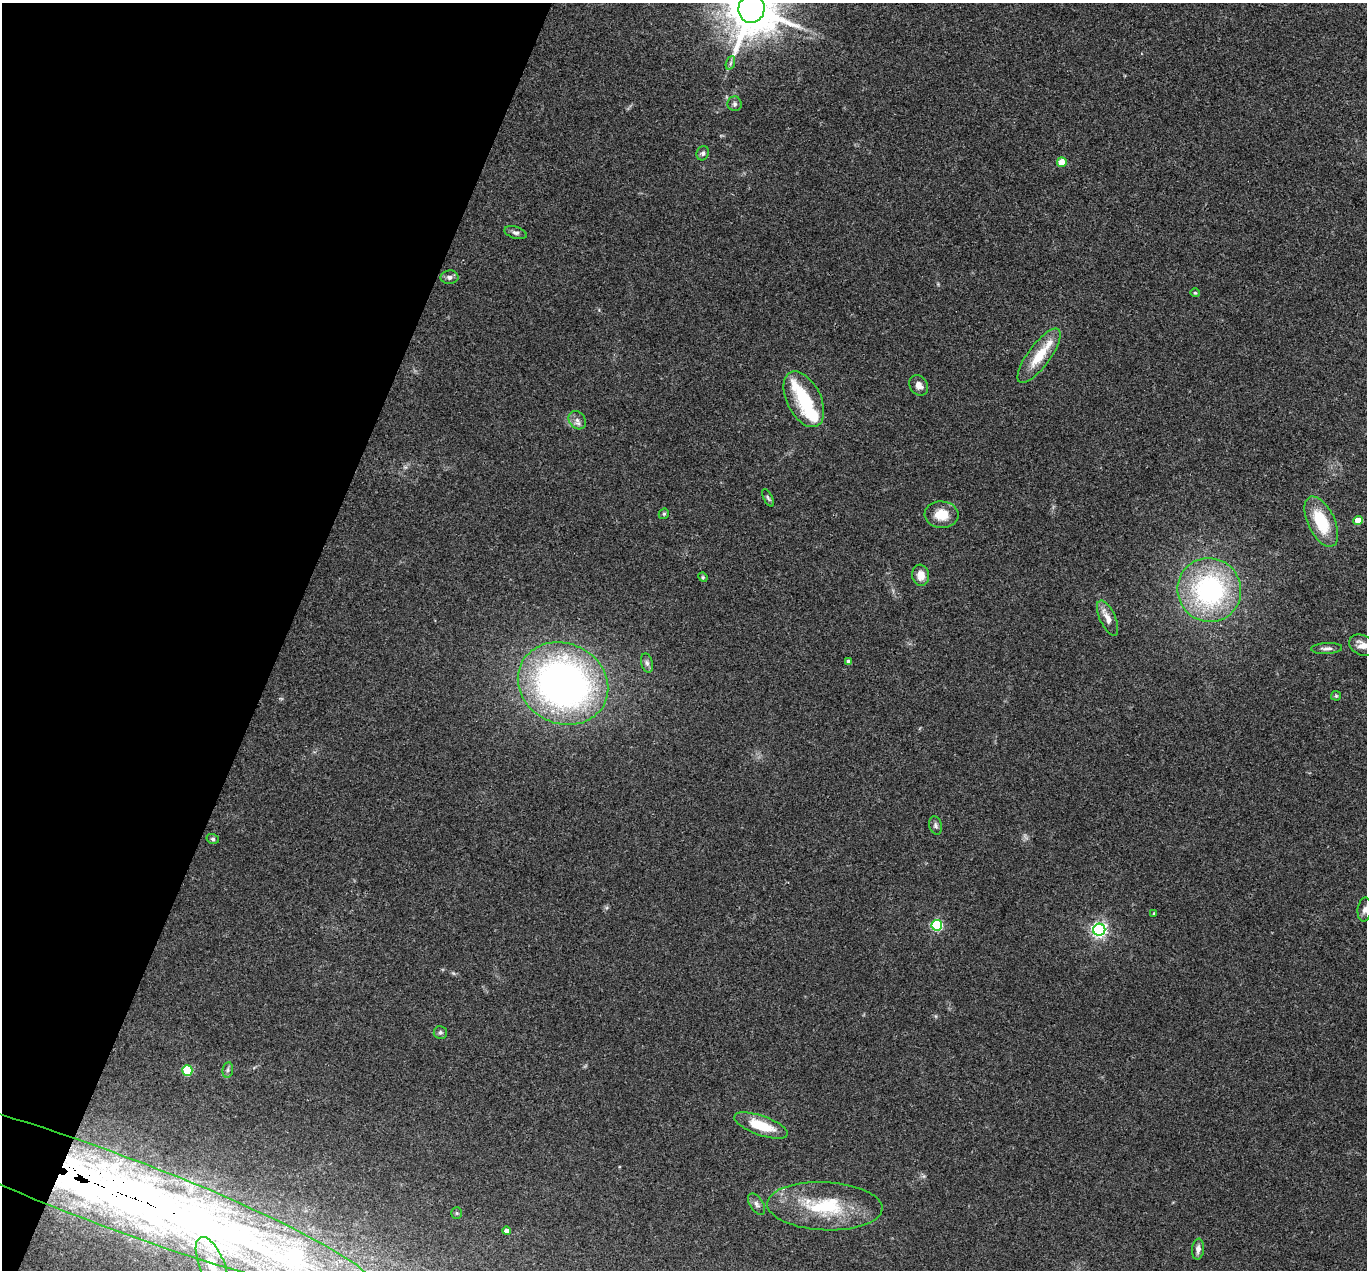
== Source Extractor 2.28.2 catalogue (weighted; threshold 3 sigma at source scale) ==
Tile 9 of 4 x 4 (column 1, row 3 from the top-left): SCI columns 2-1366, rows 1536-2803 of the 5462 x 5475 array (HDU 1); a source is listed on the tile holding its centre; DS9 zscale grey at full resolution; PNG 1369 x 1272 px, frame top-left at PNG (2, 3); each listed source drawn as its Kron ellipse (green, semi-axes under 4 px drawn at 4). Shown black and unused: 21% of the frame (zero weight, under 3 of 4 exposures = <1% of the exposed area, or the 3 px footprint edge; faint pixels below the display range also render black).
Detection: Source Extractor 2.28.2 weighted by HDU 2 'WHT'; one run over the whole footprint, this tile lists its part. Background 0.0735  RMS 0.0056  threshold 0.0252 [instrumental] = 3 sigma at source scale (4.5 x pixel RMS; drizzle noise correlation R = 1.50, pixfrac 1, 0.05/0.05 arcsec/px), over >= 5 px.
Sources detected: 50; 1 inside a brighter object's white glare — neither listed nor drawn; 5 inside a brighter listed object's ellipse — not listed separately; the other 44 listed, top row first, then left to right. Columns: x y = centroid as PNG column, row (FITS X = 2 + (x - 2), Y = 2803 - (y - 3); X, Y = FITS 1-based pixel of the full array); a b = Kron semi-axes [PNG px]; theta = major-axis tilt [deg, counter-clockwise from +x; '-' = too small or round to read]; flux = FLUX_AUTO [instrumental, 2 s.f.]
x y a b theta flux
751 9 14 13 - 3100
730 63 7 4 71 1.2
735 104 7 7 - 1.5
703 153 7 6 - 1.4
1062 162 5 4 - 10
516 233 11 6 -17 1.9
450 277 9 7 1 1.8
1195 293 5 4 - 0.61
1039 356 33 11 53 16
919 385 11 8 -56 3.5
804 399 30 17 -64 28
577 420 10 8 -52 2.7
768 498 10 4 -64 1
664 514 5 4 - 0.82
942 515 17 13 -5 11
1358 520 4 4 - 10
1321 522 27 13 -64 24
921 575 10 8 -81 5.5
703 577 5 4 - 0.76
1209 590 32 31 - 94
1108 618 19 8 -65 4.9
1362 645 13 10 -26 4.7
1327 648 15 5 3 2.3
849 661 4 3 - 1.9
647 663 9 6 -75 1.8
563 683 46 40 -26 260
1336 696 5 5 - 0.74
936 825 9 6 -74 1.5
213 839 6 5 - 1.1
1364 910 12 7 83 2.5
1154 913 4 3 - 0.52
937 925 5 5 - 58
1099 930 6 6 - 160
440 1032 6 6 - 1.3
187 1070 5 5 - 31
228 1070 7 5 82 1.3
761 1125 28 9 -20 17
114 1191 280 36 -20 970
757 1204 12 6 -56 2
825 1206 58 24 -3 40
457 1213 5 5 - 0.75
506 1231 4 4 - 2.8
1198 1249 10 6 84 2.9
212 1265 29 12 -67 14
Overlapping masked pixels (flux is a lower limit): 1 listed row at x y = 114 1191
Isophote crosses this tile's border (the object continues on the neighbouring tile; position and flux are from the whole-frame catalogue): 4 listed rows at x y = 751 9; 1362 645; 114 1191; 212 1265